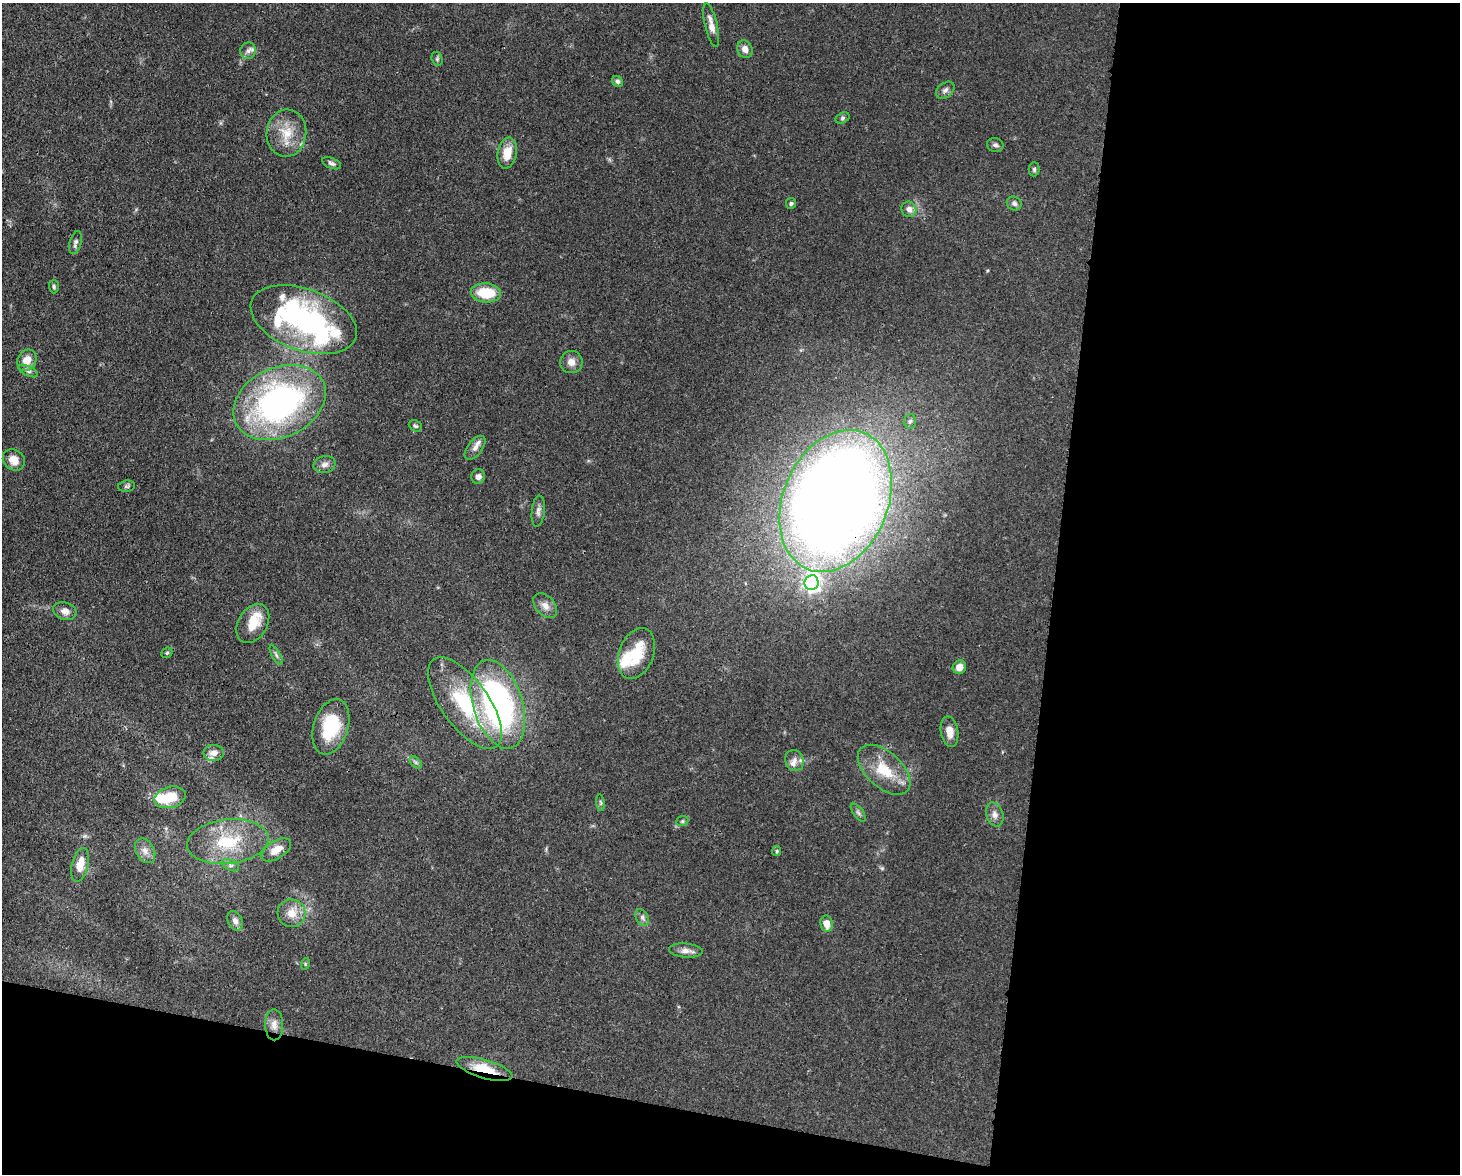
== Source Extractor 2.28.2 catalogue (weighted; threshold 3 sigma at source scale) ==
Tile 12 of 3 x 4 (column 3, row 4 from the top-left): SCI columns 3219-4676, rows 78-1249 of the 4863 x 4839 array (HDU 1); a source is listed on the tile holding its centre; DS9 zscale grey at full resolution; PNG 1462 x 1176 px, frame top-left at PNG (2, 3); each listed source drawn as its Kron ellipse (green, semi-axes under 4 px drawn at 4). Shown black and unused: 34% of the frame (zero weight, under 3 of 4 exposures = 9% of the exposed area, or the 3 px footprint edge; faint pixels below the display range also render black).
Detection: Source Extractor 2.28.2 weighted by HDU 2 'WHT'; one run over the whole footprint, this tile lists its part. Background 0.0929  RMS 0.0046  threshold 0.0207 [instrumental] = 3 sigma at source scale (4.5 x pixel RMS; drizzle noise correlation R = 1.50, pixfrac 1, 0.05/0.05 arcsec/px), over >= 5 px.
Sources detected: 77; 3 inside a brighter object's white glare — neither listed nor drawn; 7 inside a brighter listed object's ellipse — not listed separately; the other 67 listed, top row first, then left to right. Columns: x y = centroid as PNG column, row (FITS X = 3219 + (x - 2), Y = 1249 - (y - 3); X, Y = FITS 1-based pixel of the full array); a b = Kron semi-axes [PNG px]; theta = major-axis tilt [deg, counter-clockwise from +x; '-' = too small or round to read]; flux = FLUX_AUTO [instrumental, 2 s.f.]
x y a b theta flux
711 25 22 6 -77 4
745 49 9 7 -67 3
248 51 8 7 - 2
437 59 7 5 -71 0.94
617 81 6 5 - 1.2
945 90 10 7 38 1.7
842 118 7 5 28 0.88
286 133 24 20 85 12
995 145 8 7 - 1.4
507 153 15 9 79 8.2
332 163 10 5 -23 1.3
1034 169 7 5 89 1
1014 203 7 6 - 1.4
791 204 6 5 - 0.94
909 209 8 7 - 2.8
76 243 12 6 74 1.6
54 286 7 5 -88 0.81
486 293 15 9 -4 15
304 320 55 30 -20 100
27 360 11 9 58 6.2
571 362 11 11 - 3.3
28 371 11 4 -26 1.4
279 402 48 34 25 130
910 421 7 6 - 1.2
415 426 7 5 -25 0.86
475 448 14 7 52 2.5
14 460 12 9 -39 4.8
325 465 11 8 14 2.3
478 477 7 7 - 2.2
127 486 8 5 9 0.98
836 501 74 52 67 810
538 511 15 6 84 2.1
811 583 7 7 - 150
545 606 14 9 -48 3.4
65 611 12 8 -16 3.2
253 623 21 14 60 10
167 653 6 5 - 0.64
636 654 26 17 69 15
276 655 11 3 -60 1
959 667 7 6 - 3.9
465 703 54 23 -54 38
498 704 46 24 -73 120
331 727 28 17 73 23
949 732 15 8 -80 4.7
214 753 10 8 -1 3.4
794 760 11 9 -73 2.7
416 762 7 4 -45 0.97
884 770 31 17 -43 15
170 797 16 10 15 12
600 803 8 4 -81 0.76
858 813 10 5 -54 1.2
995 815 12 8 -71 2.6
682 821 6 5 - 0.79
228 842 41 22 6 24
276 850 16 9 32 5.3
145 851 13 9 -62 3.1
777 851 5 4 - 0.59
80 865 17 8 76 6.9
230 865 9 5 -26 1.2
291 913 14 13 - 6.2
642 917 9 6 -61 1.4
235 921 10 7 -69 2.5
827 924 8 6 -80 4.6
686 951 17 7 -5 3
305 964 6 4 73 0.55
274 1025 15 9 -90 3.6
484 1069 29 9 -16 13
Overlapping masked pixels (flux is a lower limit): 2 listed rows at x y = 836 501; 484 1069